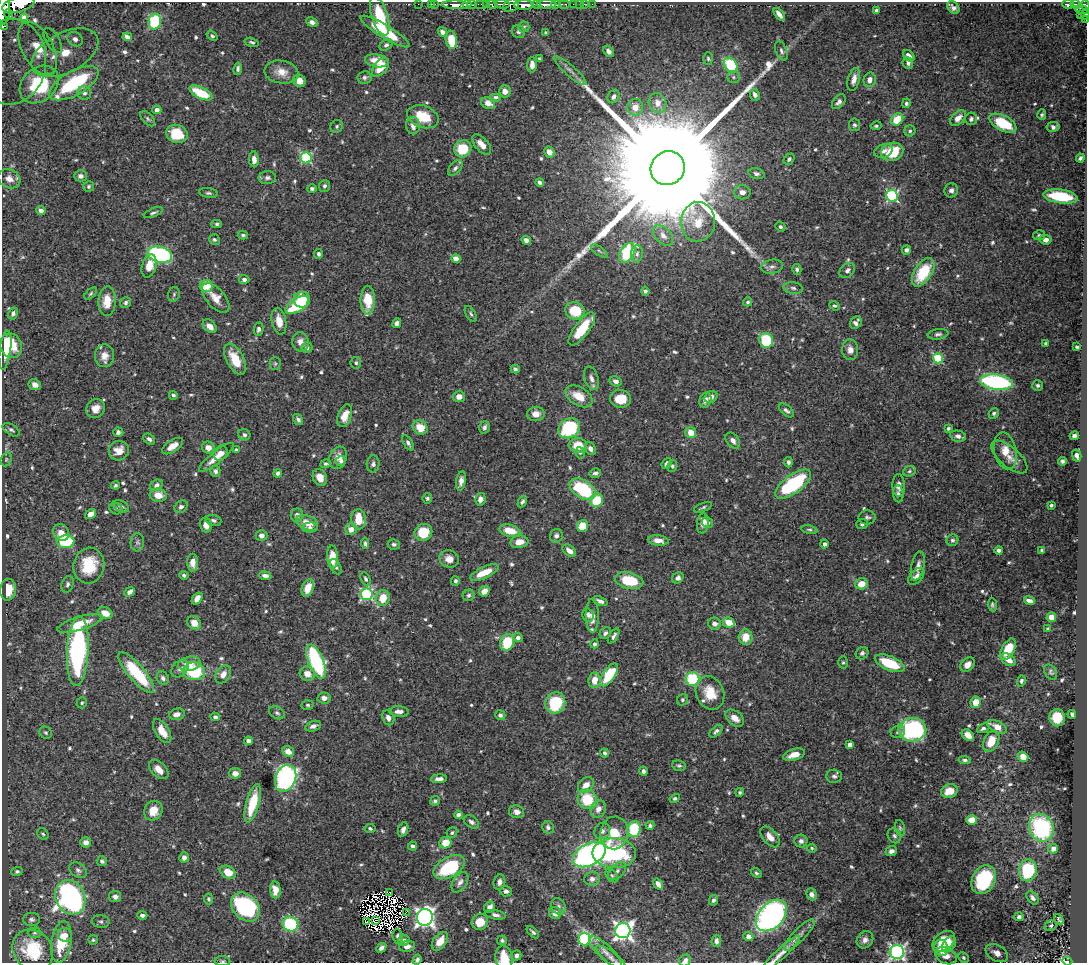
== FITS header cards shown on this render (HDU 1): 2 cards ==
NAXIS1  =                 1085
NAXIS2  =                  961

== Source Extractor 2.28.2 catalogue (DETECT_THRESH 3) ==
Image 1085 x 961 px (HDU 1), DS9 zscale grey, 1 PNG px = 1 image px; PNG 1089 x 965 px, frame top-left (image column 1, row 961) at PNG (2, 2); each listed source drawn as its Kron ellipse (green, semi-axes under 4 px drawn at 4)
Background 0.595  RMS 0.014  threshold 0.0423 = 3 sigma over >= 5 px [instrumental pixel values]
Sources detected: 675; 6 with non-positive FLUX_AUTO (blend fragments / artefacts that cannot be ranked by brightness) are neither listed nor drawn; of the other 669, the 500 brightest by FLUX_AUTO listed and drawn (169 fainter detections omitted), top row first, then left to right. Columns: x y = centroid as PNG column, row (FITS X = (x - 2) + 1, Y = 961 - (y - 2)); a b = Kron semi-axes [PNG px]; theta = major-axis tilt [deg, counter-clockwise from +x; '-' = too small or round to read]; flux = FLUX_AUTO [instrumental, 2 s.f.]
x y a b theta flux
418 4 2 2 - 9.6
431 4 2 2 - 12
435 4 2 2 - 12
481 4 7 2 0 51
486 4 3 2 - 41
502 4 7 3 -5 300
536 4 4 3 - 360
546 4 10 3 1 510
556 4 5 3 - 160
564 4 6 2 0 80
573 4 3 2 - 27
579 4 2 2 - 7.8
584 4 2 2 - 9.2
592 4 2 2 - 3
1068 4 6 3 -10 44
1075 4 4 3 - 100
18 5 16 7 15 2800
455 5 13 4 -2 1000
467 5 4 3 - 790
472 5 5 3 - 430
492 5 5 4 - 380
511 5 8 6 26 530
524 5 10 4 0 1800
1085 6 5 3 - 280
953 8 7 5 -49 3.4
4 9 16 6 86 2800
876 10 3 3 - 1.9
1082 10 7 4 -12 65
8 14 5 3 - 160
779 14 7 4 -52 5.9
1085 14 5 2 - 23
1081 15 4 2 - 49
380 16 20 8 -73 38
24 18 3 2 - 1.9
1086 20 2 2 - 5.9
155 22 8 6 76 80
312 22 6 4 -25 3.5
3 26 3 2 - 25
524 27 5 5 - 1.6
385 32 28 6 -31 33
442 32 5 4 - 4.2
518 32 7 6 - 2.3
546 33 4 3 - 1.7
212 36 6 4 -37 1.7
127 37 5 4 - 3.5
75 39 8 7 - 5.1
451 40 9 5 -82 23
53 41 14 6 -60 3.4
252 42 7 4 -15 1.7
386 45 7 5 32 2.3
38 48 29 15 -62 46
608 51 6 4 -52 4.3
781 51 10 5 -69 2.8
65 53 36 20 28 52
909 56 7 4 -45 5.3
539 59 4 4 - 1.8
708 59 6 5 - 1.8
377 61 12 6 -9 12
11 62 43 35 85 120
908 63 6 5 - 2.9
532 65 8 5 88 6.1
731 65 8 6 -51 57
381 67 11 6 49 21
238 69 6 4 81 2.4
570 70 21 5 -41 5.8
281 72 17 11 -10 11
365 77 7 6 - 3
733 77 6 5 - 2.1
854 80 12 6 76 6.5
870 80 7 6 - 5.5
300 81 6 5 - 8.6
74 83 27 12 29 130
39 84 21 16 41 160
505 91 6 6 - 5.2
84 93 7 6 - 3.9
201 93 12 5 -26 36
755 95 6 5 - 4.1
614 96 7 5 57 4
496 97 6 4 0 1.8
839 102 8 5 51 3.7
488 103 7 5 -26 7.3
658 103 10 8 -70 8.9
906 103 5 4 - 2.2
635 107 8 8 - 11
157 110 4 4 - 5.3
1042 115 5 4 - 1.9
423 117 16 11 -21 26
958 118 9 6 46 7.8
148 119 9 5 -46 2.1
897 119 6 5 - 26
971 119 6 6 - 2.8
1003 123 15 7 -27 46
854 125 6 5 - 2
337 126 7 6 - 2.1
413 126 9 7 -88 6.7
876 126 5 4 - 1.6
1053 127 6 5 - 4
910 131 5 5 - 1.9
177 134 11 9 -17 32
482 144 12 6 -47 9.4
463 149 9 8 - 35
883 151 10 6 20 4.1
549 152 6 5 - 6.6
892 152 11 9 17 33
306 158 6 5 - 93
1080 158 4 3 - 2.3
254 159 8 5 -88 6.1
789 159 6 4 51 2.6
455 168 9 5 48 2.9
668 168 17 16 - 91000
756 174 8 5 -16 2.8
81 176 6 5 - 3.6
267 178 8 6 5 3
9 179 11 9 -28 7.9
540 182 4 3 - 2.1
89 186 6 5 - 1.8
324 186 6 5 - 1.9
312 189 5 4 - 2.1
951 190 7 7 - 3.4
742 192 8 7 - 5.9
208 193 9 4 -8 2.2
892 196 6 5 - 120
1060 196 17 7 -8 56
41 211 5 4 - 5.1
153 213 10 3 22 1.9
698 222 20 17 86 22
217 224 5 4 - 1.9
780 227 5 4 - 2.3
243 235 5 4 - 1.7
663 235 12 7 -46 6.1
1039 235 6 5 - 2
214 240 5 5 - 2
526 240 5 4 - 3.9
1045 240 6 5 - 5.1
906 250 5 4 - 3.1
599 251 10 4 -34 2.2
627 253 10 7 60 77
319 254 5 4 - 2.7
637 254 8 6 88 3.3
160 255 12 8 -14 160
456 259 4 4 - 16
149 266 12 7 75 14
772 267 11 7 11 4.2
797 269 5 4 - 2.2
847 270 9 6 42 4.2
923 272 16 8 57 41
244 279 5 4 - 3.1
206 286 6 6 - 23
793 288 10 6 -9 3
645 291 4 4 - 2.7
91 294 8 4 42 1.6
174 294 7 5 75 1.8
216 298 18 9 -48 12
302 300 8 8 - 29
368 300 14 7 -89 28
107 301 15 8 87 16
748 302 4 4 - 1.8
126 303 6 5 - 2
297 305 13 6 32 54
835 306 5 4 - 1.6
575 311 10 8 -17 35
13 313 6 4 62 3
471 314 9 4 -60 2.3
279 321 13 7 -78 12
397 323 5 4 - 4
856 323 7 5 58 3.9
210 326 8 5 -42 7.4
258 329 7 5 78 2.9
582 329 20 7 53 32
938 334 10 5 8 2.8
766 340 7 6 - 47
300 342 10 8 -80 6.4
1046 343 4 3 - 2
11 346 12 10 -69 22
1077 347 3 3 - 1.8
307 348 5 5 - 3
5 350 19 5 82 32
850 350 10 8 -88 6.8
104 356 11 9 85 8.1
938 358 5 5 - 66
235 359 17 8 -62 25
356 363 5 5 - 1.9
275 364 6 5 - 1.7
515 369 4 3 - 1.8
591 378 12 7 -71 4.7
615 381 6 5 - 4.6
996 382 16 7 -8 170
35 385 6 5 - 5.9
1038 385 5 5 - 2.2
173 395 4 4 - 1.9
579 396 15 9 -31 16
459 397 6 5 - 6.6
711 397 7 5 40 4.5
620 399 10 9 - 21
705 400 8 6 76 5
96 409 10 9 - 9.2
786 410 9 5 -40 2.8
994 413 5 5 - 1.9
536 414 8 7 - 6.9
345 416 12 6 70 11
298 420 6 4 -57 2.5
420 427 8 6 -39 16
484 427 6 5 - 2.5
569 428 11 9 32 67
948 428 3 3 - 1.6
11 430 9 5 -33 2.5
118 432 5 4 - 2.7
691 433 5 5 - 14
244 435 6 5 - 2.6
958 436 8 5 -12 4.1
1074 436 5 4 - 3.8
149 439 6 4 -37 2.9
733 441 9 6 -53 4.9
408 443 8 4 -60 2.7
578 445 9 7 -6 19
173 446 12 6 33 11
208 448 6 6 - 6.9
590 449 6 5 - 4.1
236 450 4 4 - 2.2
119 451 10 9 - 11
1005 451 19 11 -77 12
220 453 8 6 53 6.6
580 453 6 4 -72 1.6
1077 455 6 4 -76 4.8
216 457 22 6 39 12
1009 457 22 10 -41 10
338 458 11 8 69 6.9
6 459 7 5 70 1.6
341 461 5 5 - 2.5
1062 461 4 4 - 2.4
788 462 5 4 - 2.4
667 463 6 4 50 2.9
326 464 5 4 - 1.7
373 464 8 6 84 3
672 466 6 5 - 1.7
215 471 5 5 - 2.7
909 471 6 5 - 2
277 473 4 3 - 2.1
595 473 6 4 16 2.9
320 477 8 7 - 9.3
461 481 10 4 80 5.3
793 484 21 9 36 89
115 485 4 4 - 1.8
157 485 6 5 - 4.5
899 486 11 6 -88 5.5
583 489 14 8 -32 80
898 494 8 5 -85 3
158 495 8 6 -8 11
427 498 5 4 - 1.8
480 499 6 5 - 5.9
597 500 7 6 - 31
522 502 6 4 62 2.1
1051 505 4 4 - 1.7
121 506 8 5 -27 3.4
181 507 7 5 39 3.5
703 507 9 3 23 1.8
116 509 7 5 -26 2
91 514 6 4 34 6.8
297 515 7 6 - 4.6
867 517 8 7 - 2.9
359 519 10 7 -83 19
214 520 8 5 -18 2.5
307 523 11 7 -20 13
708 523 6 5 - 2.6
703 524 10 6 87 7.2
862 524 6 5 - 2.3
206 525 7 6 - 7.2
582 526 6 5 - 20
310 528 7 5 2 2.9
351 529 6 6 - 7.6
809 530 8 4 -10 1.8
510 531 10 6 -14 18
423 532 9 8 - 28
61 533 9 7 -58 9.8
261 536 6 5 - 4.6
556 536 7 6 - 3.6
658 540 10 5 -7 7.6
952 540 6 5 - 2.4
66 542 8 6 5 61
137 542 9 7 86 3
519 542 9 6 8 9.5
365 543 6 3 -85 1.8
394 544 6 5 - 2.3
824 544 4 4 - 3.2
999 550 4 3 - 3.4
1042 550 4 3 - 2.1
569 551 8 5 -38 5.9
332 557 11 5 -86 16
449 559 10 8 -19 9
193 563 9 5 -88 9.9
89 565 18 15 76 39
918 566 15 6 78 6.4
336 567 8 5 -60 2.7
484 572 15 5 24 18
184 575 5 4 - 2
265 576 6 4 -7 4.3
916 576 10 6 47 4.4
678 578 6 5 - 3
365 579 7 4 -66 2
455 581 5 4 - 2.2
629 581 14 8 -12 35
68 584 8 6 72 2.7
862 584 6 5 - 13
308 588 9 6 68 13
8 590 11 8 85 17
484 591 6 5 - 7.1
130 592 6 4 41 5.5
367 594 6 6 - 110
468 595 6 5 - 2.2
197 598 7 4 52 6.7
383 598 8 6 77 17
600 601 8 4 -22 4.2
1029 601 5 4 - 5.2
992 605 6 4 -85 1.9
105 613 7 5 -25 12
588 615 7 5 -77 3.6
592 616 17 6 -89 7.5
1051 617 5 5 - 7.1
80 623 23 6 17 22
194 623 7 6 - 11
714 623 6 6 - 4.6
729 623 6 5 - 17
1048 629 4 3 - 2
605 633 6 5 - 2.8
614 636 8 4 57 2.9
746 637 7 7 - 13
518 638 5 4 - 4.5
507 642 8 6 73 38
595 644 4 4 - 2.6
1008 649 12 6 62 25
78 651 35 11 87 210
862 653 7 6 - 2.7
1008 660 8 5 -35 7.4
316 661 18 7 -68 110
843 662 6 5 - 1.6
890 663 16 7 -22 36
189 664 11 7 11 11
968 665 8 6 45 6.8
180 669 10 7 47 3.9
194 671 11 8 -8 52
1051 672 8 5 -56 2
136 673 26 8 -50 66
223 674 10 7 56 7.4
307 674 8 7 - 9.2
609 675 13 6 55 40
163 678 7 6 - 3
692 679 7 7 - 51
594 680 8 6 85 11
1021 681 6 4 73 2.2
710 693 17 13 -64 21
324 698 6 5 - 5.4
682 700 6 5 - 2.1
976 702 5 5 - 14
82 703 5 5 - 1.7
555 703 11 9 63 50
308 705 6 4 -4 1.6
399 711 9 5 -1 4.9
277 713 8 6 -28 2.6
177 714 8 5 14 5.4
1072 714 4 3 - 1.8
500 715 5 5 - 2.9
215 717 5 4 - 2.3
388 718 7 6 - 5.2
735 718 10 7 -38 8.6
1057 718 8 7 - 23
313 726 8 5 17 4.1
997 727 11 5 -27 9.6
983 728 6 4 24 2.2
912 730 14 11 7 150
162 731 13 7 -58 14
716 731 8 4 43 2.8
898 732 7 6 - 2.5
46 733 6 5 - 1.8
968 735 7 5 -41 8.8
248 741 4 4 - 4.8
991 741 11 7 63 15
850 745 4 4 - 8.1
288 751 6 5 - 9.2
605 753 4 4 - 2
794 755 11 5 16 9.4
1023 757 5 4 - 8.9
965 760 6 4 -5 2.1
679 766 7 5 -7 2
159 770 12 7 -44 8.1
643 771 4 3 - 2.7
235 773 6 5 - 5.8
834 776 8 6 -3 3.4
286 778 14 10 69 260
439 779 8 4 4 4.3
586 785 9 6 44 10
949 791 8 6 16 17
740 792 4 4 - 1.7
675 798 5 4 - 2
587 799 10 9 - 34
435 801 5 4 - 2.2
253 803 20 6 75 28
598 809 9 7 62 6.7
153 811 10 9 - 15
516 812 8 6 -9 5.5
458 815 4 4 - 4
972 820 5 5 - 13
471 822 8 5 -35 2.9
650 825 4 4 - 2.6
548 827 6 5 - 3
370 828 5 4 - 1.8
900 828 8 5 -75 1.7
1041 828 14 12 -68 96
403 829 7 5 70 3.7
634 829 8 6 86 44
602 831 8 7 - 4.2
452 833 5 5 - 1.9
614 833 16 14 82 27
43 834 6 5 - 1.6
894 836 8 6 -58 2.7
770 837 12 7 -50 8.7
801 841 6 6 - 3.2
86 842 5 5 - 6.7
445 843 6 5 - 17
413 846 4 4 - 2.5
812 848 5 4 - 1.6
1053 849 5 4 - 5
891 851 6 5 - 4.1
614 853 22 15 -1 100
589 855 18 10 28 300
184 857 5 5 - 4.7
102 861 5 5 - 3
449 867 17 10 30 69
78 870 9 7 -36 3.5
1028 870 11 9 82 66
17 871 6 4 19 2
617 871 11 6 47 4.2
228 872 8 6 -28 16
756 873 6 4 -41 1.8
612 875 8 5 -49 2.1
592 879 8 6 10 4.4
984 880 15 11 62 71
460 882 11 6 57 4.5
499 882 7 6 - 3.9
658 884 6 4 -57 5.2
275 890 8 5 -86 9.1
506 891 6 5 - 3.1
390 892 3 2 - 2.6
812 894 6 5 - 4.3
70 897 18 14 -65 290
115 897 6 5 - 4.2
1033 898 7 5 -53 3.3
209 899 5 4 - 1.9
713 900 5 4 - 2.9
558 906 8 7 - 3.3
245 907 16 12 -46 120
490 907 6 5 - 6.7
406 912 3 2 - 2.4
555 913 6 6 - 7.7
142 915 5 4 - 3.5
495 915 10 4 -10 3.5
771 915 18 12 46 400
425 917 8 8 - 440
1019 917 5 4 - 2.6
31 919 8 6 0 2.9
1059 919 5 3 - 1.6
101 921 9 6 -8 2.4
375 921 3 2 - 2.9
367 922 3 2 - 1.8
480 922 8 7 - 15
290 924 8 7 - 84
1051 925 6 5 - 1.7
623 931 7 7 - 440
533 932 7 4 -44 2.2
34 933 7 5 0 1.8
65 935 7 6 - 5.6
799 935 21 6 45 5.4
398 936 7 5 -83 2.5
748 936 5 4 - 4.4
584 939 6 6 - 100
93 940 5 5 - 1.6
404 940 6 5 - 5
502 940 5 5 - 1.9
865 940 9 7 50 4.9
440 941 10 6 54 12
716 941 6 5 - 3.3
944 941 13 8 37 25
61 942 21 10 81 35
949 944 9 6 54 10
407 946 8 5 8 5.4
381 948 5 4 - 3.8
941 948 8 7 - 16
33 950 22 19 -48 50
605 952 21 7 -43 7.8
897 952 7 7 - 260
997 953 12 8 -29 8
781 954 26 5 43 8.1
516 955 5 4 - 3.2
946 956 11 7 -26 12
504 958 12 8 -80 21
611 958 18 6 -37 4.7
963 958 5 4 - 1.8
417 960 5 4 - 2.4
685 960 6 5 - 4.3
222 961 8 5 -1 2
1067 961 5 3 - 38
At the frame edge (FLAGS 8, measured only in part): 14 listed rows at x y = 18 5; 1085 6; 4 9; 1085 14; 1086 20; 3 26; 11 62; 771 915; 897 952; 504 958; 417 960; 685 960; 222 961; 1067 961
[169 fainter detections neither listed nor drawn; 6 non-positive-flux detections neither listed nor drawn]